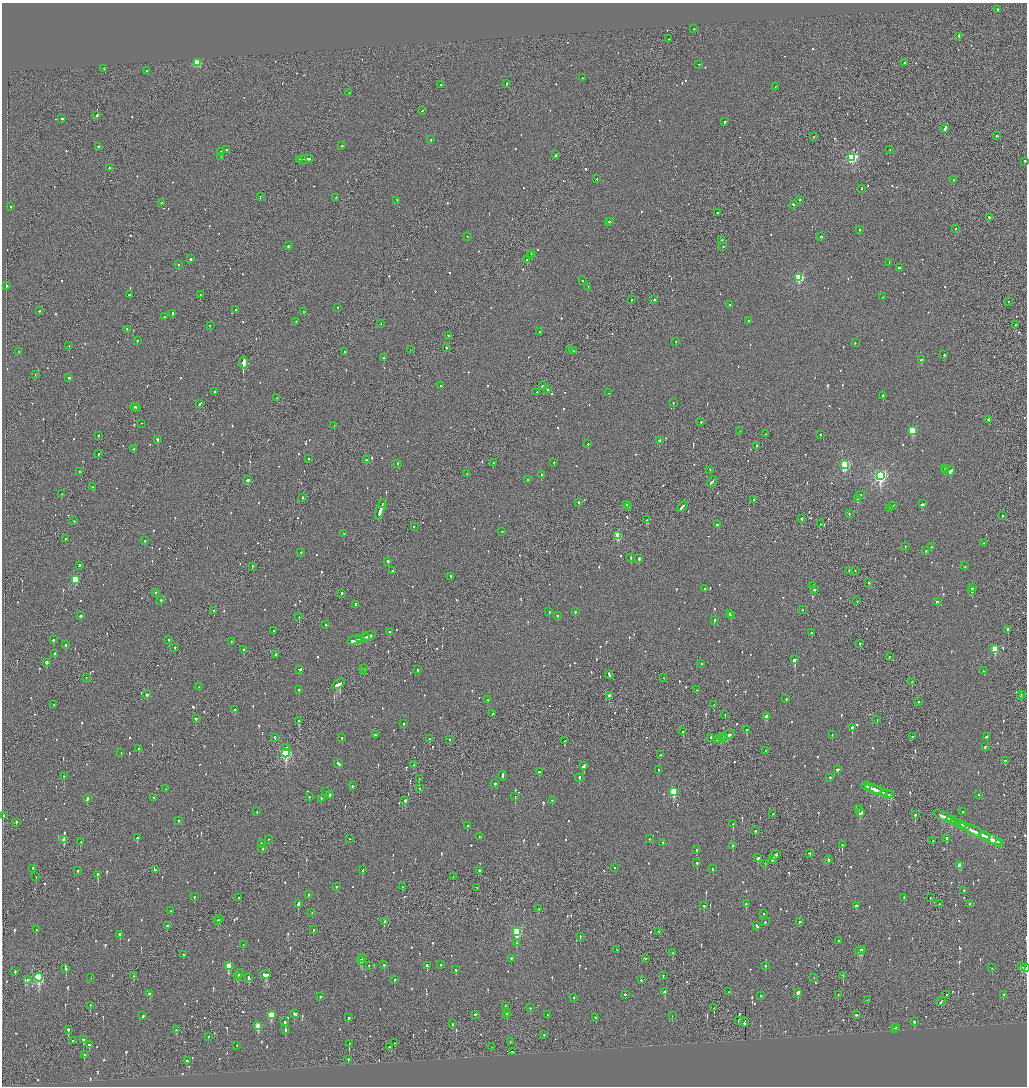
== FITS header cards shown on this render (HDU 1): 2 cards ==
NAXIS1  =                 2050
NAXIS2  =                 2168

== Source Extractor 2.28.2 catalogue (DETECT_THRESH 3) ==
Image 2050 x 2168 px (HDU 1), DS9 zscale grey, zoomed out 1/2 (1 PNG px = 2 x 2 image px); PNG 1029 x 1088 px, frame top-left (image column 2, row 2168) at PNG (2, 3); each listed source drawn as its Kron ellipse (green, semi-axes under 4 px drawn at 4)
Background -0.0864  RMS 0.068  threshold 0.204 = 3 sigma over >= 5 px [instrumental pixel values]
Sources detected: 1201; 58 cannot appear on this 1/2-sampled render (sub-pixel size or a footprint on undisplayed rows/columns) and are neither listed nor drawn; of the other 1143, the 500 brightest by FLUX_AUTO listed and drawn (643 fainter detections omitted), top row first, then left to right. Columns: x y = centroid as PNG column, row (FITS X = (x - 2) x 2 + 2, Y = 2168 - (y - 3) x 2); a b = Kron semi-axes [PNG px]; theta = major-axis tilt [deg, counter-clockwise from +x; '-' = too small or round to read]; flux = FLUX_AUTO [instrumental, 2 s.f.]
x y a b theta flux
998 10 2 2 - 130
694 29 2 2 - 66
959 37 3 2 - 120
669 39 2 1 - 54
197 63 3 3 - 630
904 63 2 1 - 84
699 65 2 2 - 47
104 69 2 2 - 54
146 71 2 2 - 60
582 78 2 1 - 73
506 84 2 1 - 59
440 85 2 2 - 130
775 87 2 1 - 49
349 93 2 1 - 58
422 111 2 2 - 120
96 116 3 1 - 110
62 119 2 2 - 200
725 122 3 2 - 130
945 129 4 2 - 610
997 136 2 2 - 90
813 137 2 1 - 53
431 140 2 2 - 56
342 146 2 2 - 66
98 147 2 2 - 120
226 150 2 2 - 190
890 150 2 1 - 58
221 152 2 2 - 260
556 155 3 2 - 74
221 157 2 2 - 55
852 158 3 3 - 1700
300 160 2 1 - 84
302 160 2 2 - 130
305 160 9 2 4 350
1025 162 2 2 - 430
109 168 2 2 - 130
597 179 2 2 - 61
953 180 2 2 - 56
861 189 2 2 - 110
260 197 2 1 - 110
336 198 2 2 - 56
799 200 2 2 - 130
397 201 2 2 - 220
162 203 3 2 - 86
793 205 2 2 - 140
11 207 2 2 - 240
717 213 2 2 - 85
989 218 2 2 - 140
608 222 3 2 - 84
611 222 2 1 - 79
955 229 2 1 - 54
859 230 2 2 - 120
468 237 2 1 - 59
821 237 2 2 - 70
722 240 2 1 - 97
288 246 2 2 - 160
723 247 2 2 - 51
532 254 2 2 - 180
530 256 3 1 - 230
190 259 2 2 - 360
527 260 4 2 - 350
889 263 2 2 - 59
178 265 2 2 - 140
899 268 3 2 - 190
799 278 3 3 - 1200
582 281 2 2 - 50
7 286 3 2 - 90
588 287 2 2 - 320
129 295 2 2 - 120
200 295 2 1 - 230
882 297 2 1 - 150
632 300 2 2 - 84
654 300 2 2 - 95
1008 302 2 1 - 77
730 305 2 2 - 80
338 308 2 2 - 55
236 310 2 2 - 140
39 311 3 2 - 120
304 312 2 2 - 81
173 313 2 2 - 76
164 317 2 2 - 66
749 321 2 2 - 58
296 322 2 2 - 62
380 324 2 1 - 50
1015 325 2 2 - 160
210 326 2 1 - 110
127 330 3 1 - 150
540 332 2 2 - 74
449 336 2 2 - 410
138 341 2 2 - 66
675 342 2 1 - 53
855 343 2 1 - 62
69 346 2 1 - 190
446 348 2 2 - 47
410 350 2 1 - 52
569 350 2 2 - 54
574 351 2 2 - 60
19 352 2 1 - 59
345 352 3 2 - 110
944 355 2 2 - 76
384 358 2 2 - 740
921 360 2 2 - 110
243 363 6 1 90 19000
35 375 2 1 - 110
69 378 2 2 - 120
440 386 2 2 - 52
543 386 3 2 - 170
547 390 2 2 - 64
214 392 2 2 - 130
537 392 2 1 - 170
609 393 2 2 - 90
883 396 2 2 - 200
277 398 2 2 - 81
673 403 2 2 - 83
200 404 3 2 - 150
135 407 2 2 - 90
136 408 2 2 - 85
988 420 2 2 - 48
701 422 2 2 - 64
142 424 2 1 - 57
334 426 2 2 - 130
740 431 2 2 - 48
912 431 3 3 - 590
765 434 2 1 - 300
820 435 2 2 - 54
98 436 2 2 - 260
158 440 3 2 - 210
659 441 3 2 - 72
588 444 2 2 - 110
756 446 2 2 - 92
133 449 2 2 - 52
98 454 2 2 - 82
309 459 2 2 - 67
366 460 2 2 - 160
493 463 2 2 - 58
554 463 2 2 - 47
397 464 2 2 - 61
845 465 3 3 - 1200
945 469 2 1 - 85
710 470 2 1 - 66
945 471 4 2 - 150
950 471 5 2 - 230
79 472 3 2 - 300
467 474 2 2 - 58
541 475 2 2 - 150
880 476 4 3 - 2800
248 480 3 2 - 410
528 480 2 2 - 63
712 482 6 2 49 330
93 487 2 2 - 110
61 494 2 2 - 98
860 495 2 2 - 320
302 498 2 2 - 63
858 499 3 2 - 210
753 500 2 2 - 140
579 503 2 2 - 130
382 504 3 1 - 310
923 504 3 2 - 290
627 505 2 2 - 170
892 506 4 1 - 190
629 507 3 2 - 95
682 507 6 2 46 300
890 509 3 2 - 150
380 510 10 2 72 1400
849 514 2 1 - 82
1002 516 2 2 - 110
802 519 2 2 - 130
647 520 3 2 - 210
74 521 2 2 - 56
820 524 2 2 - 85
717 525 2 2 - 840
414 527 2 2 - 59
502 532 2 2 - 49
344 534 2 1 - 140
618 536 3 3 - 550
66 539 2 2 - 85
145 541 2 2 - 62
984 543 2 2 - 77
905 547 2 1 - 99
931 547 2 2 - 84
926 551 2 2 - 82
301 553 2 2 - 52
631 558 2 2 - 88
639 559 2 2 - 280
388 562 2 2 - 380
79 566 2 2 - 210
965 566 2 2 - 96
252 567 2 2 - 64
392 571 3 2 - 70
849 571 2 1 - 87
855 571 2 1 - 48
451 577 2 2 - 59
75 580 3 3 - 580
868 583 2 2 - 76
813 586 4 2 - 110
972 588 4 2 - 320
705 589 2 2 - 140
815 590 2 2 - 99
971 591 2 1 - 120
155 593 2 2 - 90
341 594 2 2 - 98
161 601 2 2 - 240
857 601 2 1 - 56
937 602 2 2 - 58
355 605 2 2 - 76
802 610 2 2 - 56
214 611 2 2 - 120
549 612 2 2 - 96
575 612 2 2 - 57
730 614 2 2 - 76
80 616 3 2 - 91
557 616 2 2 - 110
731 616 2 2 - 51
299 617 2 2 - 190
714 621 2 2 - 220
326 625 2 2 - 200
1008 630 3 2 - 130
273 631 3 2 - 140
389 632 2 2 - 270
811 633 2 2 - 81
369 636 6 2 23 260
365 638 4 1 - 150
360 639 2 1 - 75
53 640 2 2 - 260
169 640 2 2 - 91
355 641 8 2 12 290
231 642 2 2 - 52
860 644 2 2 - 98
66 645 2 2 - 180
175 648 2 2 - 86
995 649 3 3 - 460
244 650 2 2 - 270
55 654 3 2 - 100
276 655 2 2 - 79
889 657 2 1 - 53
794 660 3 2 - 1200
47 663 3 2 - 130
701 664 2 2 - 79
364 669 2 1 - 57
300 670 4 2 - 610
418 670 2 2 - 120
984 671 2 1 - 59
364 672 2 1 - 110
609 675 4 2 - 200
86 678 2 2 - 61
664 678 2 1 - 59
912 682 2 2 - 95
339 684 7 2 33 860
199 687 2 2 - 130
299 690 2 2 - 70
697 690 3 2 - 78
147 695 2 2 - 180
1022 695 4 2 - 87
609 696 3 2 - 83
1021 697 2 1 - 51
786 699 2 2 - 54
488 700 2 2 - 88
918 702 2 2 - 66
54 705 3 1 - 54
714 705 2 2 - 59
235 710 2 2 - 77
493 714 2 2 - 88
725 715 2 1 - 98
766 717 3 2 - 120
196 719 2 2 - 240
877 720 2 2 - 48
299 721 3 2 - 340
403 724 2 2 - 49
852 728 2 2 - 610
746 730 3 2 - 170
683 732 2 2 - 68
375 735 2 2 - 82
728 735 7 2 28 340
832 735 2 2 - 51
275 737 2 2 - 67
912 737 2 1 - 100
987 737 2 2 - 160
342 738 2 2 - 84
711 738 2 2 - 86
723 738 3 1 - 87
429 739 2 2 - 120
720 739 6 2 23 240
449 740 2 2 - 56
717 740 2 2 - 90
565 741 3 2 - 83
985 747 2 2 - 73
286 748 3 2 - 76
138 749 2 2 - 90
765 751 2 2 - 53
121 753 2 1 - 150
286 754 4 3 - 1700
660 755 2 2 - 85
1005 761 2 2 - 140
339 764 4 2 - 140
414 765 3 2 - 130
584 766 3 2 - 200
658 770 2 2 - 52
837 770 3 2 - 85
539 772 2 2 - 200
503 776 5 2 - 190
64 777 2 2 - 99
579 778 4 2 - 130
830 778 2 2 - 64
419 779 2 1 - 65
495 784 2 2 - 290
352 786 2 2 - 93
866 786 4 2 - 250
165 789 2 1 - 58
420 789 2 1 - 59
874 789 8 2 -20 440
879 791 9 2 -22 510
326 792 2 2 - 97
674 792 4 3 - 750
887 794 6 2 -20 360
329 795 3 2 - 130
890 795 3 2 - 350
978 795 2 2 - 52
309 797 2 2 - 56
515 797 2 1 - 120
153 798 2 2 - 54
87 799 3 2 - 310
321 799 2 2 - 72
405 801 2 2 - 170
552 801 3 2 - 92
859 809 2 2 - 150
257 812 2 2 - 53
962 812 2 2 - 150
861 813 4 2 - 200
773 814 2 1 - 53
915 815 2 2 - 270
3 816 2 2 - 47
943 816 10 2 -22 450
951 820 5 2 - 420
179 821 2 2 - 77
955 822 3 2 - 170
16 823 2 2 - 130
733 824 2 2 - 170
960 824 6 2 -26 320
467 826 2 2 - 110
964 826 6 2 -28 280
755 831 2 2 - 88
975 832 16 2 -26 710
984 836 6 2 -24 320
480 837 2 2 - 75
137 838 3 2 - 77
350 839 2 2 - 49
650 839 2 2 - 54
946 839 2 2 - 200
991 839 12 3 -25 850
64 840 3 2 - 190
269 840 2 2 - 47
933 841 2 1 - 48
81 842 3 2 - 110
663 843 2 2 - 89
1000 843 3 2 - 200
261 844 2 2 - 78
842 845 2 2 - 300
733 846 2 2 - 94
262 849 2 2 - 48
696 850 2 2 - 90
810 854 2 1 - 57
775 855 6 2 38 260
758 858 3 2 - 100
772 860 2 2 - 220
828 860 3 2 - 76
697 863 2 2 - 300
765 864 2 2 - 48
959 866 3 2 - 170
615 868 2 1 - 170
32 869 2 2 - 110
713 869 2 2 - 50
155 870 2 2 - 120
363 870 3 2 - 160
78 871 2 2 - 55
480 871 3 2 - 180
98 875 3 2 - 270
36 877 2 1 - 48
453 877 2 1 - 65
336 887 2 2 - 54
402 887 2 2 - 51
477 888 2 2 - 56
964 891 2 2 - 94
309 895 2 2 - 82
194 897 2 2 - 48
238 898 2 2 - 51
904 898 2 2 - 48
930 898 2 1 - 53
298 904 4 2 - 190
746 904 2 2 - 82
939 904 2 2 - 55
969 904 2 2 - 47
704 906 2 2 - 150
856 906 3 2 - 89
539 909 2 2 - 76
171 911 2 2 - 73
312 913 2 1 - 84
763 914 2 2 - 62
220 919 3 2 - 150
218 921 3 1 - 93
384 922 3 2 - 68
765 922 2 2 - 110
799 922 2 2 - 100
167 926 2 2 - 78
757 926 3 2 - 150
36 930 2 2 - 130
313 930 2 2 - 58
517 932 4 3 - 1100
659 932 2 1 - 56
120 935 2 2 - 4100
580 937 2 2 - 51
838 941 2 2 - 89
517 943 2 2 - 49
243 945 2 2 - 50
617 950 2 2 - 74
862 950 3 1 - 130
860 951 5 2 - 230
673 953 2 1 - 140
183 955 2 2 - 53
363 958 4 2 - 200
511 959 2 2 - 120
645 959 2 2 - 64
360 961 3 2 - 93
384 965 3 2 - 88
440 965 2 2 - 54
229 966 3 3 - 320
369 966 2 2 - 73
427 966 3 2 - 110
765 966 2 2 - 58
1022 967 3 2 - 150
992 968 2 2 - 110
1025 968 4 3 - 150
66 969 2 2 - 170
456 970 2 2 - 240
15 972 2 2 - 190
239 974 5 2 - 160
265 975 5 3 - 300
134 976 3 1 - 80
663 976 2 2 - 75
843 976 2 2 - 54
238 977 3 1 - 100
39 978 4 3 - 1200
91 978 2 2 - 54
248 978 4 2 - 170
814 978 2 2 - 48
27 980 3 2 - 55
395 980 2 2 - 140
641 980 2 2 - 99
665 992 3 2 - 300
729 992 2 2 - 47
798 993 3 2 - 680
150 994 2 2 - 64
625 995 2 2 - 160
838 995 2 2 - 48
946 995 2 1 - 110
1003 995 2 2 - 120
761 996 2 2 - 49
320 997 2 2 - 330
574 998 2 2 - 65
868 1000 3 2 - 120
941 1002 5 2 - 190
90 1006 2 1 - 270
506 1006 2 2 - 47
530 1008 2 2 - 110
714 1008 2 1 - 260
506 1013 3 1 - 100
294 1014 3 2 - 100
271 1015 3 3 - 390
475 1015 3 2 - 120
547 1015 2 2 - 51
856 1015 3 2 - 130
143 1016 2 2 - 240
507 1016 3 2 - 350
672 1016 2 2 - 61
348 1018 2 2 - 68
596 1018 3 2 - 47
739 1021 2 2 - 99
285 1022 2 2 - 120
914 1022 3 2 - 78
744 1023 4 2 - 340
453 1024 3 2 - 70
258 1026 4 3 - 300
896 1028 2 2 - 110
894 1029 3 2 - 110
68 1030 3 1 - 310
176 1030 2 2 - 61
286 1030 2 2 - 110
544 1035 2 2 - 110
208 1037 2 1 - 61
83 1040 2 2 - 300
73 1041 2 2 - 97
510 1042 2 1 - 71
394 1043 2 1 - 48
349 1044 2 1 - 130
89 1045 3 2 - 96
237 1046 2 2 - 88
390 1047 2 2 - 150
492 1047 2 1 - 91
512 1052 3 2 - 160
84 1055 3 2 - 63
348 1060 2 2 - 170
187 1061 3 2 - 110
At the frame edge (FLAGS 8, measured only in part): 2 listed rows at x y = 1025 162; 1025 968
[643 fainter detections neither listed nor drawn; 58 sub-pixel or undisplayed-footprint detections neither listed nor drawn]